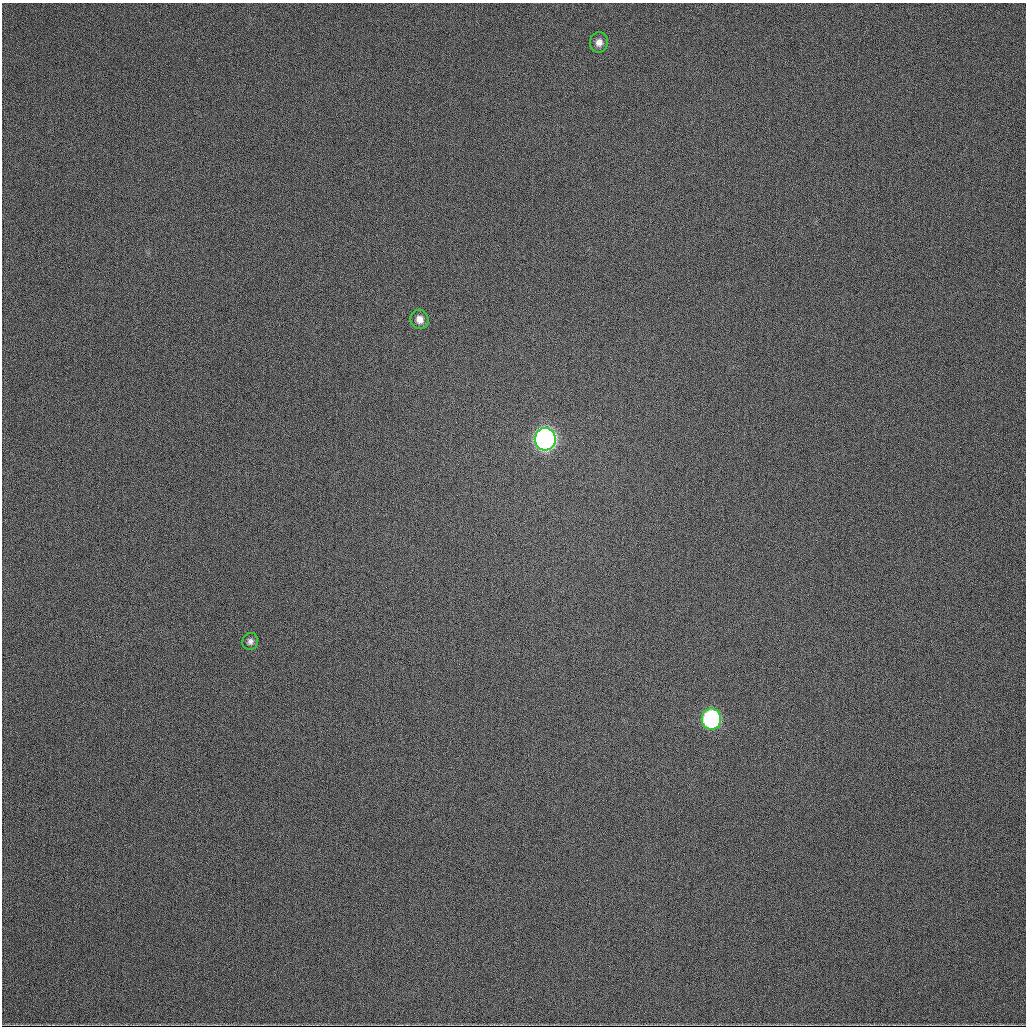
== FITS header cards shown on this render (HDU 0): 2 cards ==
NAXIS1  =                 1024
NAXIS2  =                 1024

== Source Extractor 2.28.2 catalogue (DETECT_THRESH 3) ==
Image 1024 x 1024 px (HDU 0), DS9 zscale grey, 1 PNG px = 1 image px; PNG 1028 x 1028 px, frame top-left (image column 1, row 1024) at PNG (2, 3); each listed source drawn as its Kron ellipse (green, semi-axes under 4 px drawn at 4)
Background 482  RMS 16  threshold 48.9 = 3 sigma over >= 5 px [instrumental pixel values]
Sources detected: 5; all 5 listed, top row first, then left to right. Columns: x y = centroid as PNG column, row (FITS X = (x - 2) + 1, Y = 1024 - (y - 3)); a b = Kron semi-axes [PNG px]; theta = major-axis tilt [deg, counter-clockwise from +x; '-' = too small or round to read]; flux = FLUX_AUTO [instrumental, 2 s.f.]
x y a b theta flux
599 42 10 9 - 7600
420 319 10 9 - 9100
545 439 11 10 - 600000
250 641 8 8 - 4100
711 719 10 9 - 220000